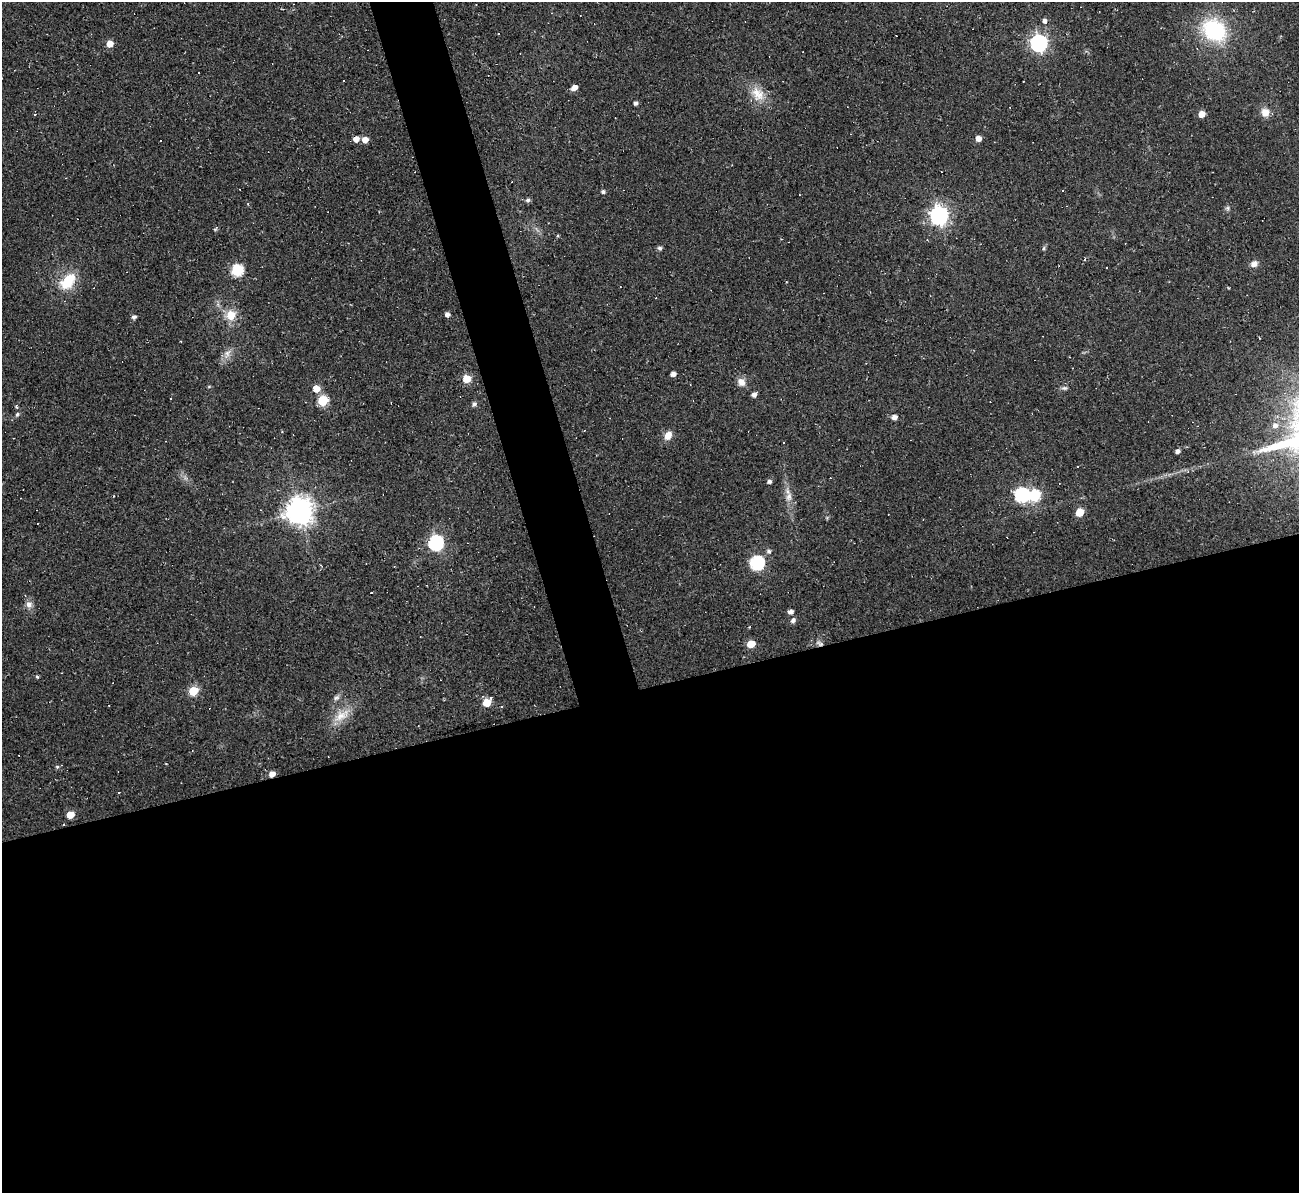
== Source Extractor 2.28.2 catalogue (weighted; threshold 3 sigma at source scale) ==
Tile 15 of 4 x 4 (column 3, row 4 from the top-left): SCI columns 2593-3889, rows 142-1332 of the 5185 x 5166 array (HDU 1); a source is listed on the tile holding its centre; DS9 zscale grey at full resolution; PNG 1301 x 1195 px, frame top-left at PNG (2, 2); no overlay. Shown black and unused: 45% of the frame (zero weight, under 2 of 3 exposures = <1% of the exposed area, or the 3 px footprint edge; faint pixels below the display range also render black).
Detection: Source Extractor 2.28.2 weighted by HDU 2 'WHT'; one run over the whole footprint, this tile lists its part. Background 0.105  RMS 0.013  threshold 0.0569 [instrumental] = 3 sigma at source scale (4.5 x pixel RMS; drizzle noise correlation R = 1.50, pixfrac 1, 0.05/0.05 arcsec/px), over >= 5 px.
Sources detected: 96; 22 cosmic-ray / hot-pixel residue — not listed; the other 74 listed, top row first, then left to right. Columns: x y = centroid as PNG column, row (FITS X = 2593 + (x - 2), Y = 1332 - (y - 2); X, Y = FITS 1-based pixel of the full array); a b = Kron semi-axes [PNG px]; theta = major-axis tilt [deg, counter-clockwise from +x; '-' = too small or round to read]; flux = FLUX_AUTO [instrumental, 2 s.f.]
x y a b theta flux
476 4 3 2 - 0.67
1044 21 5 5 - 4.4
1214 30 22 18 -40 120
498 33 3 3 - 15
1039 43 7 7 - 430
110 44 5 5 - 14
343 80 2 2 - 1.1
1023 81 2 2 - 0.99
574 87 5 5 - 9
760 95 17 11 -83 18
636 103 4 4 - 3.3
1265 112 9 9 - 12
1201 114 5 5 - 13
978 138 5 5 - 8.5
356 139 5 5 - 11
160 140 3 3 - 2.8
365 140 5 5 - 12
603 192 5 4 - 2.8
528 200 6 5 - 3.2
1227 208 6 6 - 2.4
939 215 7 7 - 570
215 229 9 3 43 1.6
558 236 4 4 - 1.3
660 248 5 5 - 3.2
1044 248 6 4 71 1.8
1254 264 10 7 27 6
1107 267 3 2 - 1.4
237 270 6 6 - 110
67 281 25 15 52 37
447 314 4 4 - 5.3
231 315 8 7 - 26
134 317 5 5 - 3.6
227 353 13 8 64 8.3
673 374 5 4 - 6.5
467 379 5 5 - 33
741 382 11 9 -56 8.7
1064 388 8 5 -7 2.8
316 389 6 6 - 15
754 394 6 4 41 5
171 398 3 2 - 1.3
323 401 6 5 - 70
474 404 6 5 - 3.7
17 414 6 5 - 2
894 417 5 4 - 8.4
1275 425 7 6 - 5.4
282 432 3 3 - 0.99
668 435 10 8 61 11
1177 451 5 4 - 4.8
1078 466 3 2 - 0.9
769 481 5 4 - 3.6
1022 495 7 6 - 220
1035 495 7 6 - 97
789 496 13 7 60 7.1
299 511 9 8 - 1600
1080 512 6 5 - 30
436 543 7 6 - 270
769 551 6 5 - 3.2
757 563 7 6 - 190
371 593 3 3 - 6.3
25 595 4 3 - 1.3
29 604 9 9 - 6.5
790 612 5 4 - 5.4
793 620 6 5 - 4.5
751 644 6 5 - 25
820 644 12 6 -27 4.8
37 677 5 4 - 1.8
193 691 6 5 - 48
336 698 9 6 30 3.6
487 702 6 5 - 32
341 715 25 13 32 22
57 767 5 4 - 1.8
272 774 5 4 - 10
70 815 5 5 - 23
63 824 3 3 - 5.1
Overlapping masked pixels (flux is a lower limit): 3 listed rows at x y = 820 644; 272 774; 63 824